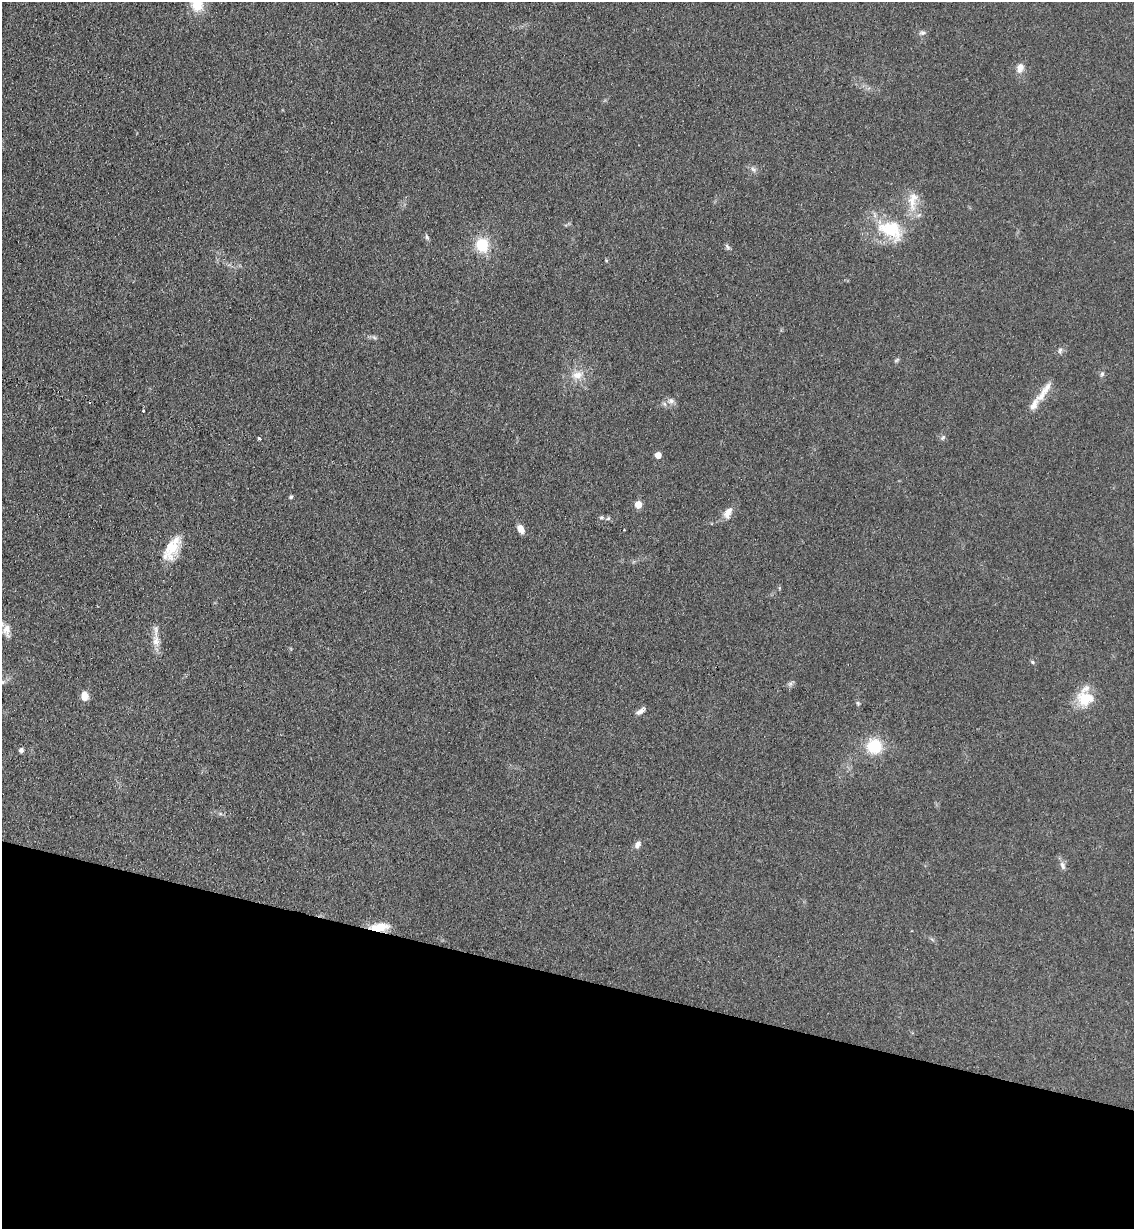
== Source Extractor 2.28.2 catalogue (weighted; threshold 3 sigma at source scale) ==
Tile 15 of 4 x 4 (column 3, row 4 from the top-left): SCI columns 2560-3691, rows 15-1241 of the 5000 x 4935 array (HDU 1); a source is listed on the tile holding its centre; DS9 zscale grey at full resolution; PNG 1136 x 1231 px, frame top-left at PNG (2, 2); no overlay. Shown black and unused: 21% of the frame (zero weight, under 3 of 4 exposures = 5% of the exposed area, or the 3 px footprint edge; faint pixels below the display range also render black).
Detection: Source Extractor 2.28.2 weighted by HDU 2 'WHT'; one run over the whole footprint, this tile lists its part. Background 0.112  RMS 0.0077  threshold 0.0347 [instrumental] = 3 sigma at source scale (4.5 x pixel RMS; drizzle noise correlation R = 1.50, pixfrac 1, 0.05/0.05 arcsec/px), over >= 5 px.
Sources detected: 47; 3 cosmic-ray / hot-pixel residue — not listed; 5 inside a brighter listed object's ellipse — not listed separately; the other 39 listed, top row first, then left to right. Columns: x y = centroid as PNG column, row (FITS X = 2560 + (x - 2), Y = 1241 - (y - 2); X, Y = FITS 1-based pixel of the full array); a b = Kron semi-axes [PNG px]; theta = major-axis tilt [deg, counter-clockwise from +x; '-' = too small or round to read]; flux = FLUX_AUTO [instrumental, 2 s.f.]
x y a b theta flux
197 5 16 14 78 15
923 33 9 5 1 1.9
1020 68 12 8 72 5.6
753 169 9 4 -54 2
912 202 28 10 -81 13
891 230 34 22 -27 36
427 237 8 5 -60 1.5
482 245 16 14 -71 21
727 247 9 4 -55 1.6
374 337 7 4 -20 1.5
1060 350 8 6 74 1.9
897 360 8 3 45 1.1
1102 374 7 6 - 1.6
577 375 16 10 12 9
1041 396 18 10 52 8.5
671 401 9 8 - 3.2
259 438 4 3 - 1.5
943 438 7 5 56 1.5
658 455 5 5 - 9.3
291 497 5 5 - 1.2
638 504 5 5 - 15
728 513 17 9 62 6.2
601 517 6 4 28 1.1
521 529 10 7 -64 5.5
172 547 30 14 67 20
7 630 16 9 -87 6.3
156 641 18 9 -88 7.5
1032 662 6 4 -47 1.1
3 682 6 5 - 1.3
790 684 7 4 18 1.7
85 696 9 8 - 6.9
1085 698 24 18 -2 19
858 703 5 5 - 1.2
641 711 14 6 33 3.4
874 746 17 17 - 25
21 750 6 5 - 2.1
637 844 10 7 59 3.3
1063 866 11 7 -70 3.1
379 927 24 9 4 12
Overlapping masked pixels (flux is a lower limit): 1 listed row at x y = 379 927
Isophote crosses this tile's border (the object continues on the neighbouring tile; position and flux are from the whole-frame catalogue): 1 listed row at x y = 197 5